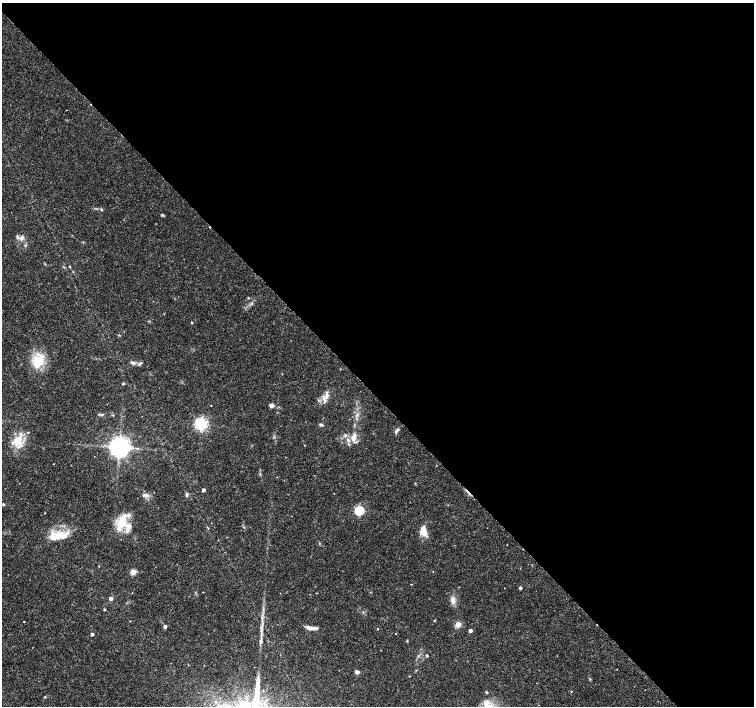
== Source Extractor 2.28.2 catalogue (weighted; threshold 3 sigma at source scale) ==
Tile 8 of 4 x 4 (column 4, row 2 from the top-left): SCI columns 4524-6027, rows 3033-4440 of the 6027 x 6001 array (HDU 1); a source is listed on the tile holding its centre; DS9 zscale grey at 2 x 2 block average (1 PNG px = mean of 2 x 2 image px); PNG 756 x 708 px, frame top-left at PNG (2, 3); no overlay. Shown black and unused: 56% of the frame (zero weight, under 3 of 6 exposures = <1% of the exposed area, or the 3 px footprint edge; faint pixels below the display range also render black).
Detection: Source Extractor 2.28.2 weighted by HDU 2 'WHT'; one run over the whole footprint, this tile lists its part. Background 0.0188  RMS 0.0016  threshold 0.00671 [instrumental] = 3 sigma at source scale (4.09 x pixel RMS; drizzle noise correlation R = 1.36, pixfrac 0.8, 0.0396/0.0396 arcsec/px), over >= 5 px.
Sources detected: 75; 1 cosmic-ray / hot-pixel residue — not listed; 10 inside a brighter listed object's ellipse — not listed separately; the other 64 listed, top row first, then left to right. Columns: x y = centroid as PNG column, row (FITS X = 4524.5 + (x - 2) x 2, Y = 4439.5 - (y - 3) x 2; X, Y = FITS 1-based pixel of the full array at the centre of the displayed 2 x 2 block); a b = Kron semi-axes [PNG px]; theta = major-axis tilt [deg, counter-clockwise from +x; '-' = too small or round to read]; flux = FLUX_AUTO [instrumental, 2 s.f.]
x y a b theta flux
101 210 3 3 - 0.35
17 237 5 4 - 0.79
22 238 7 4 76 0.93
69 267 4 2 - 0.25
248 298 3 2 - 0.22
192 322 2 2 - 0.4
38 361 17 13 54 8.7
133 363 7 4 -4 0.98
141 363 6 3 43 0.56
282 374 2 2 - 0.13
123 383 3 3 - 0.38
325 396 15 5 56 2.5
271 405 4 4 - 1.6
211 406 2 2 - 0.16
102 414 4 4 - 0.53
357 415 7 3 55 0.71
201 424 4 4 - 83
321 425 6 3 -23 0.52
396 432 5 4 - 0.67
345 435 5 2 - 0.47
353 438 12 7 89 2.9
18 441 17 10 74 5.8
119 447 5 5 - 300
53 464 2 2 - 0.12
436 466 2 2 - 0.13
415 483 3 2 - 0.26
203 490 2 2 - 1.3
187 494 5 3 - 0.67
146 495 9 3 -9 1
3 504 2 2 - 0.47
359 510 4 3 - 32
121 522 18 11 61 8
208 528 4 2 - 0.23
423 530 7 5 73 3.7
59 535 15 10 54 5.7
99 566 2 2 - 0.13
133 572 3 3 - 9.2
520 588 3 2 - 0.82
132 593 2 2 - 0.12
310 594 2 2 - 0.19
111 598 3 3 - 1.6
453 600 10 6 -90 1.8
104 609 2 2 - 0.35
262 618 4 3 - 0.6
434 620 3 2 - 0.21
24 622 2 2 - 0.18
458 625 3 3 - 8.4
165 626 3 3 - 1.2
262 628 4 2 - 0.51
309 628 8 4 -16 1.8
377 629 2 2 - 0.22
470 631 3 3 - 1.5
92 634 2 2 - 1.1
396 634 2 2 - 0.26
261 641 4 3 - 0.71
407 641 3 2 - 0.3
427 656 2 2 - 0.55
357 672 3 3 - 2.5
409 676 2 2 - 0.2
590 679 3 3 - 0.3
571 691 2 2 - 0.25
486 692 4 3 - 0.33
45 697 2 2 - 0.3
486 702 10 7 81 2.4
Diffuse or blended objects may show on this block-average render without a row.